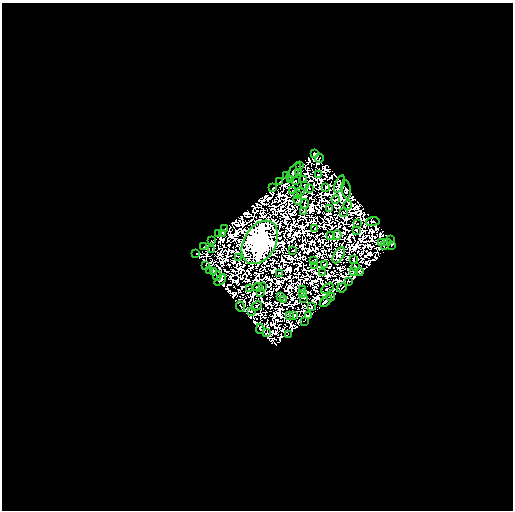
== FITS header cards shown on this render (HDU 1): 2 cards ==
NAXIS1  =                  511
NAXIS2  =                  508

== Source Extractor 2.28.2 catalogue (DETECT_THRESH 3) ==
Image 511 x 508 px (HDU 1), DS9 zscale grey, 1 PNG px = 1 image px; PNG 515 x 512 px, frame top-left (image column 1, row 508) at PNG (2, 3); each listed source drawn as its Kron ellipse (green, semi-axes under 4 px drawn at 4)
Background 1.3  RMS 4.0e-04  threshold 0.00121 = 3 sigma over >= 5 px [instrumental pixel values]
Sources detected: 222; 134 with non-positive FLUX_AUTO (blend fragments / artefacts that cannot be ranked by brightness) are neither listed nor drawn; the other 88 listed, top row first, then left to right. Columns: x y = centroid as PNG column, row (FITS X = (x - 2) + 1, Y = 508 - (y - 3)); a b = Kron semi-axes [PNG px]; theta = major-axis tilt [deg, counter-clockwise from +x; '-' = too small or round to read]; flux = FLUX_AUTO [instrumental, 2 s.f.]
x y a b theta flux
314 154 3 3 - 33
319 158 4 2 - 41
300 166 4 2 - 54
294 171 10 4 56 25
299 173 3 2 - 44
318 175 2 2 - 1.5
286 176 3 2 - 17
291 179 2 2 - 34
304 179 3 2 - 65
296 181 3 2 - 40
280 182 3 2 - 37
339 184 9 4 69 0.54
304 186 3 2 - 4.3
326 187 3 2 - 19
273 188 3 3 - 31
310 188 2 2 - 5
346 189 9 4 -83 4.1
293 191 3 2 - 16
300 192 2 2 - 0.89
298 194 4 2 - 20
336 199 4 2 - 110
298 200 4 2 - 30
305 204 5 2 - 11
348 205 4 2 - 8.5
329 208 4 2 - 35
303 212 3 2 - 44
344 212 3 2 - 0.12
373 221 7 3 7 73
357 223 2 2 - 38
224 229 3 2 - 20
315 229 3 2 - 15
356 230 3 2 - 2.1
223 233 2 2 - 36
219 234 3 2 - 36
331 235 2 2 - 6.8
337 235 5 3 - 2.5
390 239 3 2 - 23
212 241 4 3 - 18
260 242 23 16 59 180000
382 243 3 2 - 48
387 243 3 2 - 34
384 245 3 2 - 25
392 245 3 2 - 19
204 246 3 3 - 31
212 250 3 2 - 30
293 250 2 2 - 26
196 253 2 2 - 28
339 255 9 5 58 1.7
239 258 4 2 - 7.6
353 259 3 2 - 14
313 261 2 2 - 26
325 264 4 2 - 2.7
315 265 2 2 - 6
206 266 4 2 - 5.2
356 267 4 2 - 32
209 270 3 2 - 57
214 271 3 2 - 23
353 271 4 3 - 45
359 272 4 3 - 35
323 273 2 2 - 15
279 274 3 2 - 12
217 276 5 3 - 17
220 280 7 2 42 47
349 281 3 2 - 29
258 287 5 2 - 14
262 287 3 2 - 0.47
327 288 7 2 29 31
342 288 5 2 - 17
250 289 3 2 - 6.6
302 290 3 2 - 9.7
260 293 3 2 - 50
302 293 4 2 - 11
280 297 4 3 - 22
331 297 4 2 - 1.6
304 298 2 2 - 28
284 300 3 2 - 6.6
326 301 7 3 42 61
240 306 5 2 - 47
257 306 6 2 44 38
311 306 4 2 - 31
251 311 3 2 - 4.8
294 315 3 2 - 42
290 316 2 2 - 15
308 316 3 2 - 13
305 321 3 2 - 16
260 329 5 3 - 68
267 333 3 2 - 33
288 335 2 2 - 16
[134 non-positive-flux detections neither listed nor drawn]